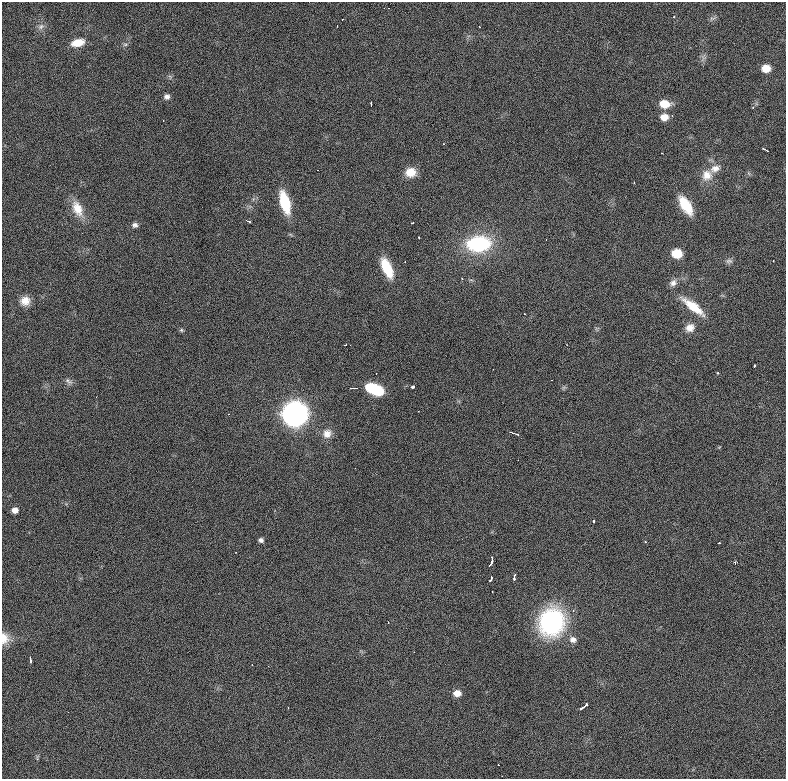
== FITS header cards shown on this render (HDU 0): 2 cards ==
NAXIS1  =                  784 / length of data axis 1
NAXIS2  =                  777 / length of data axis 2

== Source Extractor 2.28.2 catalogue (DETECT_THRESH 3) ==
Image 784 x 777 px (HDU 0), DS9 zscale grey, 1 PNG px = 1 image px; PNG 788 x 781 px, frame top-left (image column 1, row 777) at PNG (2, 2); no overlay
Background 1640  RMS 31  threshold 93.6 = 3 sigma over >= 5 px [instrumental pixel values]
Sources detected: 69; all 69 listed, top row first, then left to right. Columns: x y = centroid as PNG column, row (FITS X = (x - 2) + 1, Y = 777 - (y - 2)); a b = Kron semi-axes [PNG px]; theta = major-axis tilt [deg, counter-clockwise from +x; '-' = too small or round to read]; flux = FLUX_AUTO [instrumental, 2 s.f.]
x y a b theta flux
674 17 3 3 - 4.8e+03
712 18 10 4 13 4.4e+03
41 26 10 7 28 8.2e+03
337 26 2 2 - 1.7e+03
78 43 14 8 12 3.2e+04
125 44 7 4 1 3.4e+03
766 68 7 6 - 3.4e+04
167 96 7 6 - 7.5e+03
371 104 4 2 - 3.0e+03
664 104 9 7 -6 4.1e+04
753 108 4 3 - 1.5e+03
664 117 7 6 - 2.3e+04
443 144 2 2 - 1.2e+03
765 150 6 2 -30 3.3e+03
662 153 2 2 - 1.1e+03
715 168 14 9 20 1.6e+04
411 172 12 10 6 3.0e+04
707 175 14 13 - 2.5e+04
634 183 3 2 - 1.4e+03
285 202 22 9 -75 8.0e+04
686 205 19 9 -58 6.1e+04
77 208 22 12 -65 3.6e+04
248 221 4 3 - 3.7e+03
413 222 3 3 - 9.0e+03
135 225 7 6 - 7.0e+03
419 238 3 2 - 2.2e+03
478 244 20 12 4 2.2e+05
677 253 7 6 - 6.5e+04
729 261 10 6 -6 6.2e+03
387 268 22 9 -65 6.2e+04
462 278 3 2 - 2.7e+03
673 283 10 8 46 1.0e+04
25 301 12 11 - 2.1e+04
693 306 30 9 -38 5.3e+04
525 314 2 2 - 1.4e+03
690 328 11 10 - 1.7e+04
181 330 5 5 - 3.0e+03
345 345 3 2 - 1.8e+03
754 366 3 3 - 3.3e+03
718 373 3 2 - 3.5e+03
552 380 3 2 - 2.0e+03
68 381 12 6 -40 7.3e+03
413 387 4 3 - 1.6e+04
352 388 6 2 0 1.0e+04
374 389 15 7 -22 1.7e+05
295 414 11 10 - 2.6e+06
512 433 7 3 -18 4.9e+03
327 434 12 11 - 1.9e+04
15 510 6 6 - 1.2e+04
594 521 3 3 - 3.1e+03
261 540 6 5 - 5.6e+03
645 542 3 3 - 2.0e+03
719 543 3 2 - 2.1e+03
491 562 11 3 72 8.5e+03
735 562 4 3 - 1.7e+03
514 576 6 3 76 2.0e+04
491 579 6 3 84 8.2e+03
492 592 2 2 - 1.2e+03
388 622 2 2 - 1.1e+03
551 622 25 22 72 3.1e+05
4 638 15 11 -85 2.2e+04
573 639 9 8 - 1.2e+04
30 660 6 3 -76 3.6e+03
252 665 2 2 - 1.3e+03
268 666 2 2 - 3.0e+03
457 693 8 6 3 1.8e+04
584 706 10 3 35 8.8e+03
288 707 2 2 - 1.1e+03
498 765 3 2 - 2.2e+03
At the frame edge (FLAGS 8, measured only in part): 1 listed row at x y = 4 638